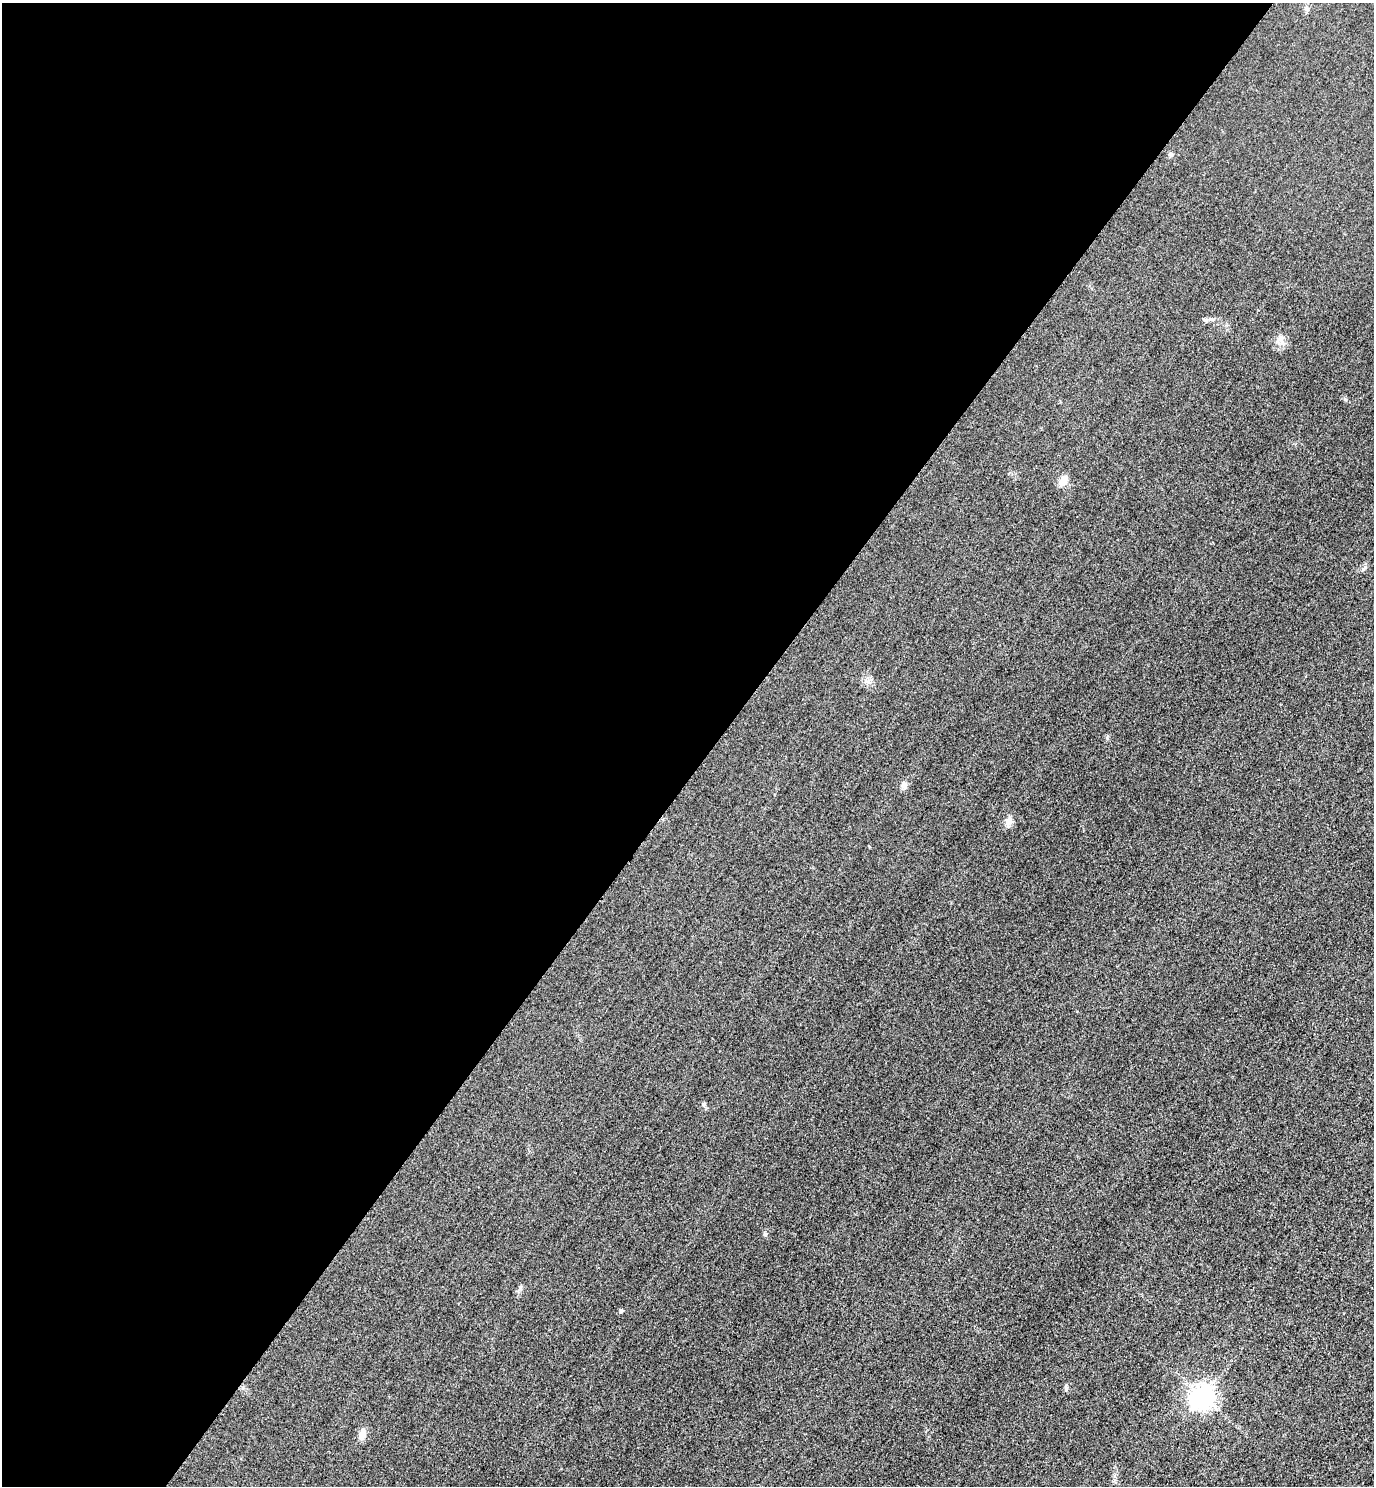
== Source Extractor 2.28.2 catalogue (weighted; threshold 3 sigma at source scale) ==
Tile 5 of 4 x 4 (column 1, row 2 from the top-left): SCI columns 325-1696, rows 2998-4481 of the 5996 x 5993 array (HDU 1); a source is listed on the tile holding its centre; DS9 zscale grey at full resolution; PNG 1376 x 1488 px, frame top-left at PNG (2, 3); no overlay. Shown black and unused: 52% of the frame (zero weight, under 3 of 4 exposures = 3% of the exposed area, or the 3 px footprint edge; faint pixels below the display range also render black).
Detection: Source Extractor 2.28.2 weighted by HDU 2 'WHT'; one run over the whole footprint, this tile lists its part. Background 0.051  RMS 0.017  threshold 0.0752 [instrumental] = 3 sigma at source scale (4.5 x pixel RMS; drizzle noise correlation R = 1.50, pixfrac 1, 0.05/0.05 arcsec/px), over >= 5 px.
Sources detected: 13; all 13 listed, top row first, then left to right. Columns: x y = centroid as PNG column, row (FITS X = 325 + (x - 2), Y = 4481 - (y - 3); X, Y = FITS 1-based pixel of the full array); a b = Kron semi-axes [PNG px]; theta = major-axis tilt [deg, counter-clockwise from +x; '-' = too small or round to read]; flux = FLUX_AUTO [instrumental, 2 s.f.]
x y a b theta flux
1307 9 6 5 - 3.6
1171 155 7 5 -77 3.3
1212 319 9 4 -8 4.3
1280 339 15 6 -68 8.6
1063 481 15 8 51 14
904 785 9 8 - 6.9
1009 821 11 8 69 11
703 1104 6 5 - 2.9
765 1234 6 5 - 2.8
621 1311 5 4 - 3.6
1066 1388 8 5 -89 3.6
1202 1397 8 8 - 1400
362 1434 11 8 80 14
Unlisted compact peaks at least as high as the median listed source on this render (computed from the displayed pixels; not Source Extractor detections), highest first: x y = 1346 399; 1107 738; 520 1287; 1363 569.